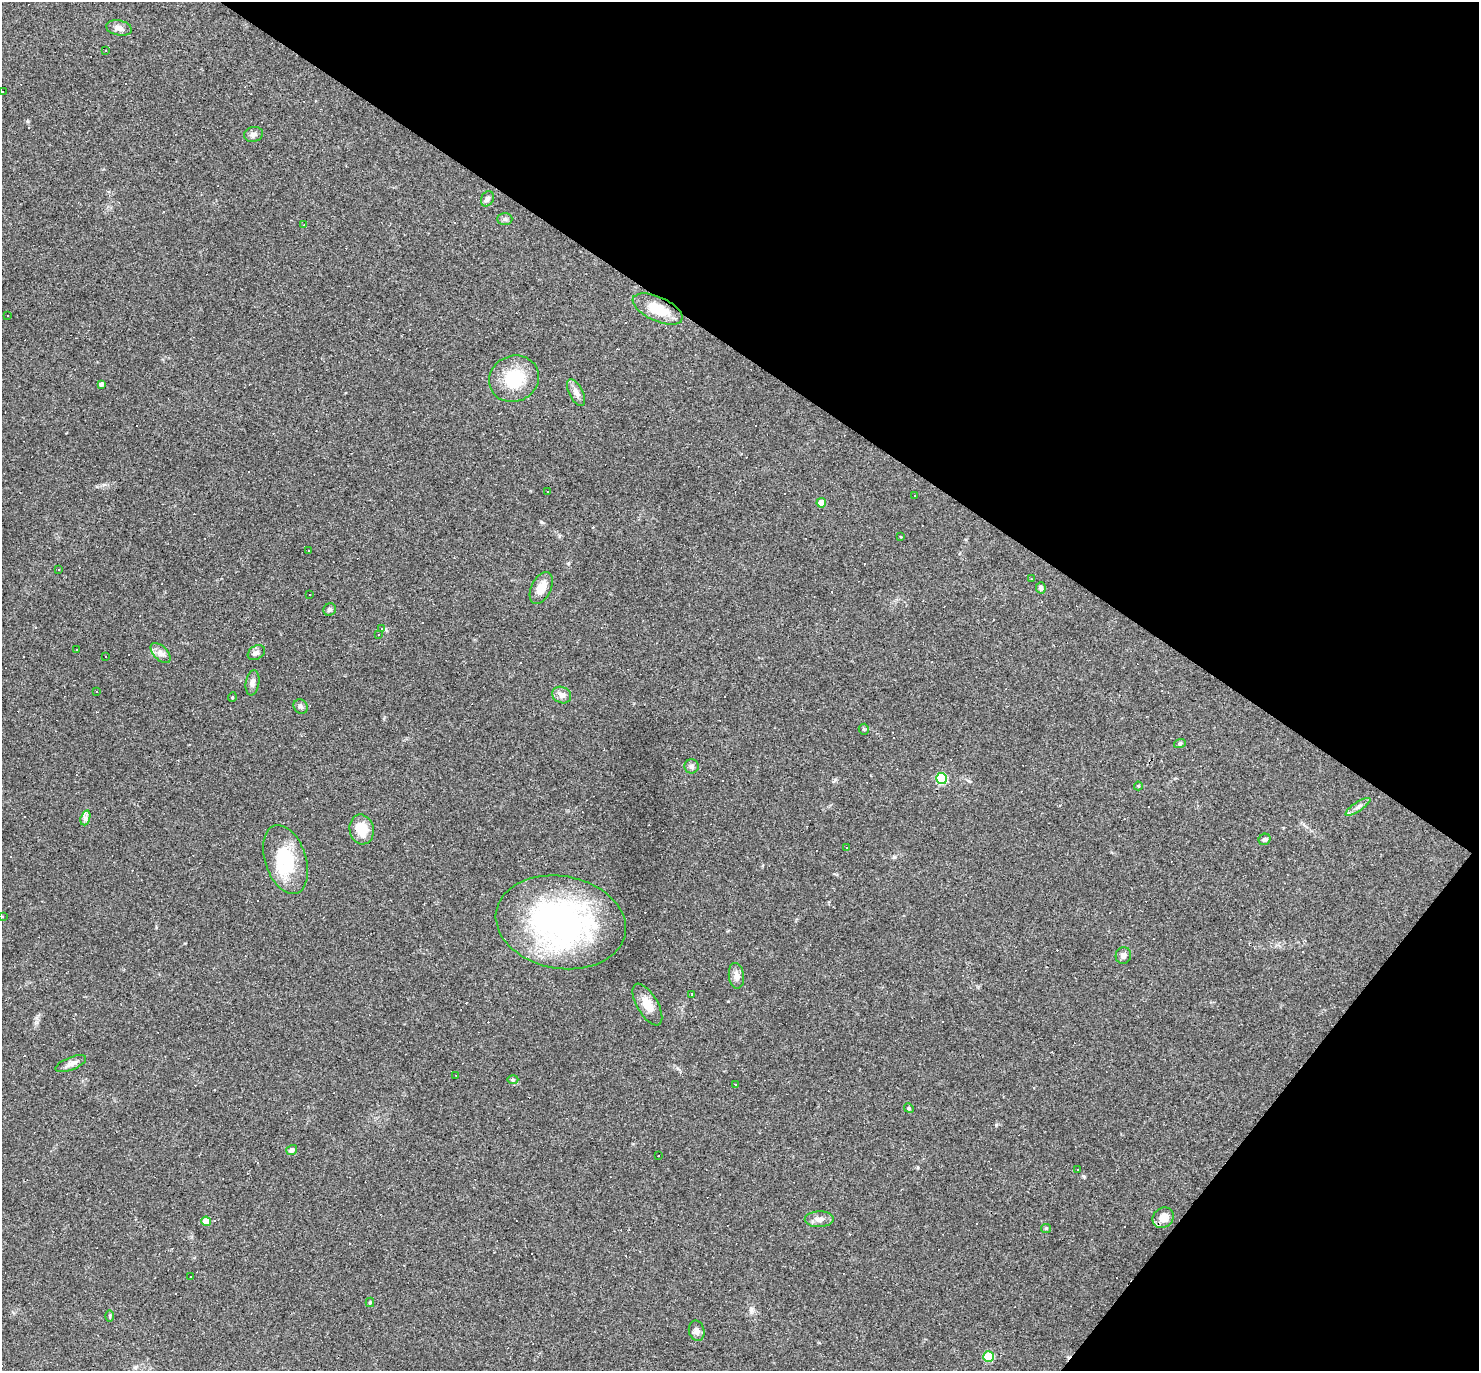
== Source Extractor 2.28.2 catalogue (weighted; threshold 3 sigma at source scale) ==
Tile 8 of 4 x 4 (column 4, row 2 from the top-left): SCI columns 4432-5908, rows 2887-4255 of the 5908 x 5913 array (HDU 1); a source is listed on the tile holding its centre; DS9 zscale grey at full resolution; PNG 1481 x 1373 px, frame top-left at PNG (2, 2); each listed source drawn as its Kron ellipse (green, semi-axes under 4 px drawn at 4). Shown black and unused: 32% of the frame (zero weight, under 3 of 4 exposures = <1% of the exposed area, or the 3 px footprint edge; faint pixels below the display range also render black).
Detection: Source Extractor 2.28.2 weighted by HDU 2 'WHT'; one run over the whole footprint, this tile lists its part. Background 0.0489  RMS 0.0047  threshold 0.0211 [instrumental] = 3 sigma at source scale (4.5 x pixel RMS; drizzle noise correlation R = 1.50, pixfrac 1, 0.05/0.05 arcsec/px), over >= 5 px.
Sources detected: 134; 64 cosmic-ray / hot-pixel residue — neither listed nor drawn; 2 inside a brighter listed object's ellipse — not listed separately; the other 68 listed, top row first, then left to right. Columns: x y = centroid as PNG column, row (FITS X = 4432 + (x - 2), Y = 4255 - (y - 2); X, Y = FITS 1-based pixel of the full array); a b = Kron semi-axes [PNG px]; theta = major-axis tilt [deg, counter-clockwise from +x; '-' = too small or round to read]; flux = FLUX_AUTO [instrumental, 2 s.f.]
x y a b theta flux
119 28 13 7 -11 2.7
106 51 3 2 - 0.33
2 91 3 3 - 1.9
253 134 9 7 15 1.9
487 199 8 6 63 1.2
505 219 7 6 - 1.2
304 225 3 2 - 0.51
658 309 27 12 -24 12
8 315 3 2 - 0.47
514 379 25 23 25 20
101 384 4 4 - 1.2
576 393 14 7 -62 2.5
548 491 3 3 - 1.8
914 495 3 2 - 0.47
821 503 5 4 - 4.5
900 537 2 2 - 0.4
308 551 3 2 - 0.5
58 569 2 2 - 0.38
1031 579 3 2 - 0.34
541 588 17 10 65 5.3
1041 588 6 5 - 1.5
310 595 3 2 - 0.32
330 610 6 6 - 1.1
382 629 4 3 - 0.63
378 634 3 3 - 0.39
76 650 3 2 - 0.33
161 653 12 7 -45 2.3
256 653 9 6 31 1.5
105 656 3 2 - 0.24
253 683 13 6 81 1.9
96 691 3 3 - 0.89
562 695 10 8 -26 2.6
232 697 5 3 - 0.37
301 707 8 6 -47 1.2
864 729 5 5 - 0.68
1180 743 6 4 19 0.59
691 766 7 7 - 1.3
941 778 5 5 - 34
1138 786 4 4 - 0.46
1358 807 14 4 34 1.8
85 818 8 4 72 1.5
362 829 15 12 -77 9.9
1265 839 6 5 - 0.95
846 848 3 2 - 0.4
285 859 36 20 -72 25
3 917 3 2 - 0.44
561 922 65 46 -10 140
1123 955 8 7 - 2
736 976 13 7 -84 2.8
692 995 4 2 - 0.41
647 1005 23 10 -59 6.3
71 1064 16 6 22 2.4
456 1075 2 2 - 0.32
513 1080 5 3 - 0.54
735 1085 3 2 - 0.58
909 1108 5 4 - 0.54
292 1150 5 5 - 1.6
658 1156 3 2 - 0.29
1077 1169 3 2 - 0.42
1163 1218 11 9 38 5.1
819 1219 14 8 1 2.6
206 1221 5 4 - 11
1046 1228 5 4 - 0.56
191 1276 3 2 - 0.52
370 1302 5 4 - 0.57
110 1316 6 4 -90 0.55
697 1331 10 7 -76 1.8
988 1357 5 5 - 18
Overlapping masked pixels (flux is a lower limit): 1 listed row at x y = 658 309
Isophote crosses this tile's border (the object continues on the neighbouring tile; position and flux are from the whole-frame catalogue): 2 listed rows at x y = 2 91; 3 917
Unlisted compact peaks at least as high as the median listed source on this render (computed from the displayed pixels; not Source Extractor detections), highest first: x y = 541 522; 894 857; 1083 1176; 37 1022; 996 1125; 28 121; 751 1309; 969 781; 568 563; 559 536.